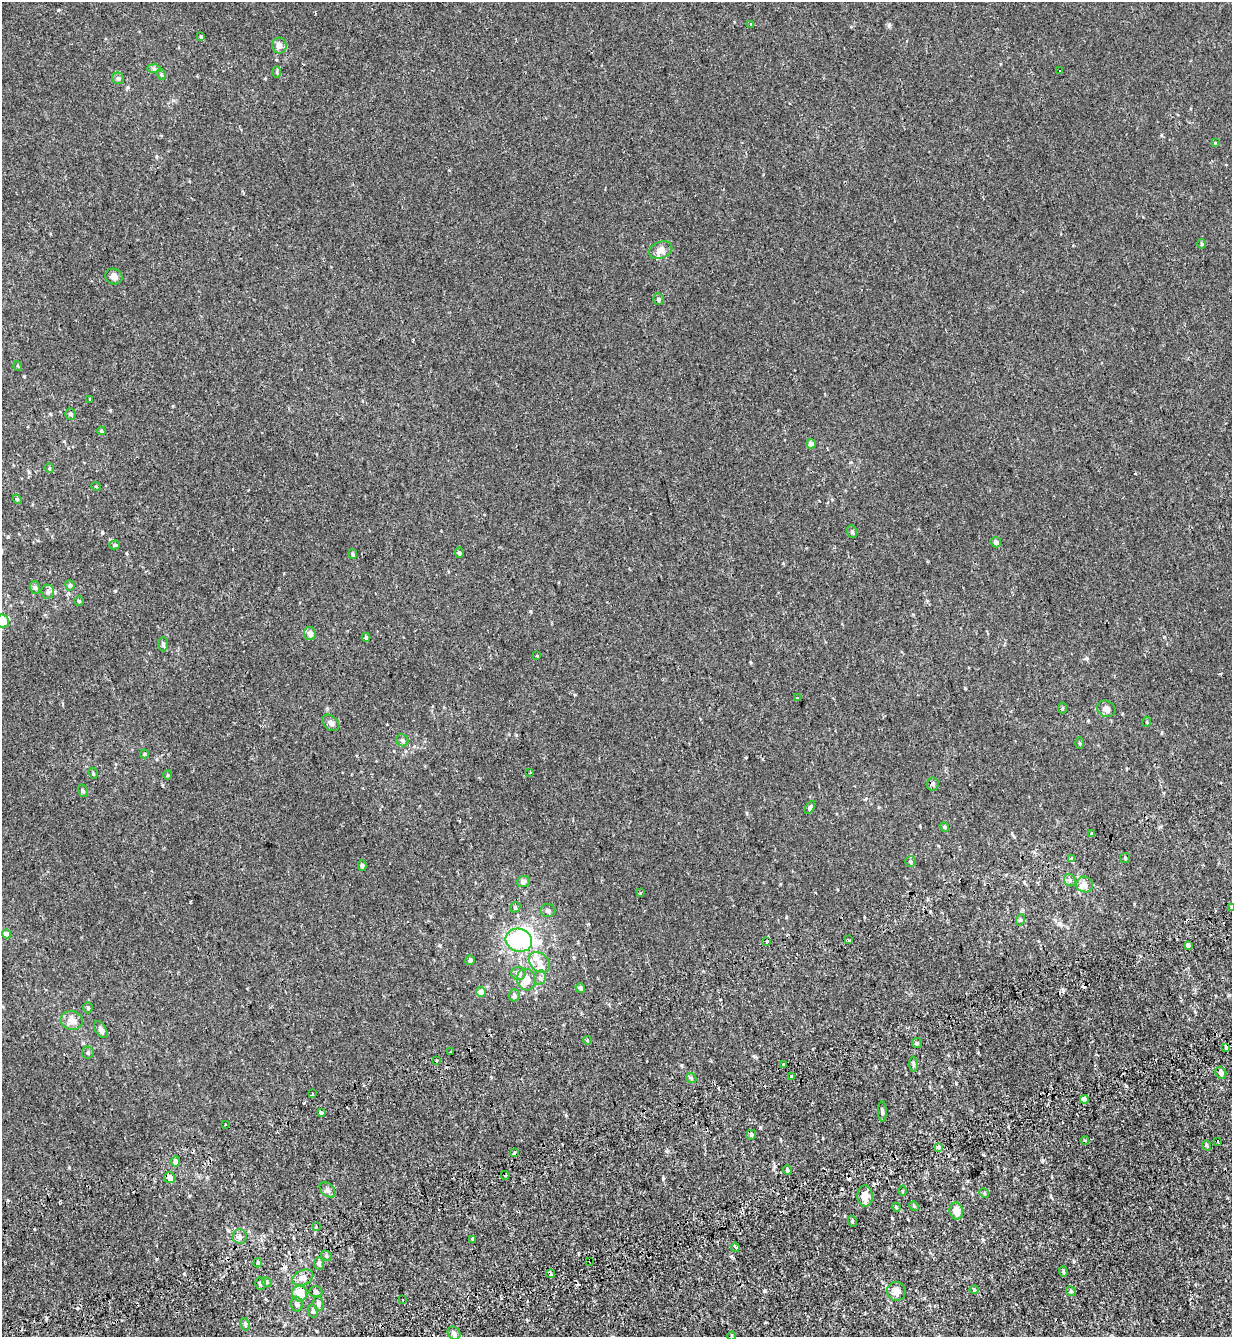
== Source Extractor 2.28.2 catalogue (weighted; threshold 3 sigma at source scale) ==
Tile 7 of 4 x 4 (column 3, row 2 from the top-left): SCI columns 2705-3934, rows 2821-4155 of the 5460 x 5640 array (HDU 1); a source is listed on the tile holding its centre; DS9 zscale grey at full resolution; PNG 1234 x 1339 px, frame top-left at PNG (2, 2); each listed source drawn as its Kron ellipse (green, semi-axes under 4 px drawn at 4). Shown black and unused: <1% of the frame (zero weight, under 2 of 3 exposures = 11% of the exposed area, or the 3 px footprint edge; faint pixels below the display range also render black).
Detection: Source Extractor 2.28.2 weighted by HDU 2 'WHT'; one run over the whole footprint, this tile lists its part. Background -1.86e-04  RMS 0.0033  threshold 0.0147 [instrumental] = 3 sigma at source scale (4.5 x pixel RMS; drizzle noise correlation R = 1.50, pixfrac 1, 0.0396/0.0396 arcsec/px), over >= 5 px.
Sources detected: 162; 2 inside a brighter object's white glare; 17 cosmic-ray / hot-pixel residue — neither listed nor drawn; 5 inside a brighter listed object's ellipse — not listed separately; the other 138 listed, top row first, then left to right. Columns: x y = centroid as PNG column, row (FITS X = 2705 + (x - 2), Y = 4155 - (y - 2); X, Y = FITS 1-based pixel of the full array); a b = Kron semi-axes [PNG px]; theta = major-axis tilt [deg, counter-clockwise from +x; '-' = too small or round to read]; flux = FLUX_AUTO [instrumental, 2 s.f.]
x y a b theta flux
751 24 3 3 - 1
201 37 4 4 - 0.41
279 45 8 7 - 1.9
154 69 7 4 -2 0.58
1059 70 3 3 - 0.78
277 72 6 4 -90 0.35
161 74 5 3 - 0.36
118 78 6 5 - 0.73
1215 143 4 4 - 0.25
1202 244 5 3 - 0.32
661 250 12 8 22 2.4
114 277 9 7 -28 1.5
658 299 5 5 - 0.56
18 366 5 3 - 0.26
90 399 3 3 - 0.81
70 414 5 5 - 0.46
101 431 4 3 - 0.4
811 444 5 4 - 1.5
49 468 5 3 - 0.28
96 486 5 3 - 0.25
17 499 5 3 - 0.27
852 532 6 5 - 0.53
996 542 5 5 - 1
115 545 5 4 - 0.46
459 553 5 4 - 0.59
353 554 5 4 - 0.4
70 585 5 4 - 0.54
35 588 6 5 - 0.58
48 592 7 6 - 0.97
79 601 5 5 - 0.39
2 621 7 6 - 4.3
310 634 6 6 - 1.5
366 637 4 3 - 0.46
163 644 7 5 90 0.54
537 656 3 3 - 1.1
798 698 2 2 - 0.29
1062 708 5 3 - 0.32
1106 709 9 8 - 1.5
1147 722 5 3 - 0.31
331 723 10 6 -43 0.99
402 740 6 5 - 0.72
1080 743 6 4 -89 0.39
144 754 4 4 - 0.32
93 773 5 3 - 0.27
530 773 3 2 - 0.31
168 775 4 4 - 0.31
933 784 6 6 - 0.69
83 791 6 5 - 0.54
810 808 7 4 57 0.57
944 827 5 4 - 0.4
1091 833 3 3 - 0.98
1125 858 5 5 - 0.39
1071 859 4 3 - 2.3
910 861 5 5 - 0.52
362 865 5 4 - 0.53
1070 880 6 5 - 0.67
523 881 6 5 - 0.98
1085 885 8 8 - 1.6
640 892 3 3 - 0.42
515 907 5 5 - 0.46
1231 908 3 3 - 1.2
548 911 7 6 - 0.78
1020 920 6 3 72 0.35
6 934 4 4 - 1.5
519 940 13 11 -21 21
848 940 3 3 - 0.52
767 942 3 3 - 2.7
1188 945 3 3 - 7.7
470 960 5 5 - 0.68
539 962 12 9 -43 2.4
518 973 7 6 - 1.3
540 978 7 6 - 0.86
526 980 11 9 -74 3.2
580 988 5 4 - 0.89
481 992 5 5 - 2
514 995 6 5 - 0.94
88 1008 5 4 - 0.44
72 1020 11 9 -16 2.4
101 1030 9 5 -58 1.1
587 1040 4 3 - 0.28
917 1043 5 5 - 0.52
1226 1047 3 3 - 1.2
88 1052 6 6 - 0.62
451 1052 3 3 - 1
437 1061 3 3 - 0.67
783 1064 3 3 - 0.61
914 1064 7 4 -86 0.54
1221 1073 6 5 - 1.1
791 1076 3 2 - 0.6
691 1078 5 4 - 0.45
312 1094 3 2 - 0.37
1084 1099 4 4 - 1.6
321 1112 4 3 - 1.6
882 1112 10 3 -90 0.55
225 1125 3 3 - 0.91
751 1135 5 4 - 0.56
1085 1141 4 3 - 0.34
1218 1141 3 3 - 2.2
1207 1145 5 4 - 0.36
939 1148 4 3 - 1.5
515 1153 3 3 - 0.39
175 1162 5 4 - 1.6
787 1170 5 4 - 0.48
505 1175 4 3 - 0.36
170 1178 5 5 - 2.4
327 1190 9 6 -42 0.85
902 1191 5 3 - 0.26
984 1193 5 4 - 0.36
865 1196 10 7 -86 3.3
914 1206 5 4 - 0.31
896 1207 4 3 - 0.3
956 1211 8 7 - 2.9
852 1221 6 3 -72 0.3
316 1226 3 3 - 1.3
240 1236 7 7 - 1
473 1239 3 3 - 3.6
735 1247 4 3 - 0.93
326 1256 6 4 -49 0.48
590 1261 2 2 - 0.25
258 1263 5 4 - 0.4
319 1264 6 5 - 0.52
1063 1272 5 3 - 0.44
551 1274 4 3 - 1.1
303 1278 11 7 26 2
267 1282 5 4 - 0.38
260 1284 6 5 - 0.57
974 1290 4 4 - 0.34
896 1291 9 9 - 2
1071 1291 5 4 - 0.41
316 1292 7 5 0 0.56
300 1293 8 7 - 4.6
403 1300 3 3 - 0.69
297 1304 7 6 - 1
319 1304 7 5 -77 1.1
313 1311 6 5 - 0.57
245 1324 6 4 -80 0.59
454 1333 7 6 - 1.1
732 1336 4 3 - 0.25
Overlapping masked pixels (flux is a lower limit): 1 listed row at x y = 590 1261
Isophote crosses this tile's border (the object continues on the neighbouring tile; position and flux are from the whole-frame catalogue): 3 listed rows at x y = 2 621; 1231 908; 732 1336
Unlisted compact peaks at least as high as the median listed source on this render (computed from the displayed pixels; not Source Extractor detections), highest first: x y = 889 25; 102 532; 764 1291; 663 1179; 115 591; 1087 658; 786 917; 760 1128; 58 10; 965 688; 1164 637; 530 611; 69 1168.